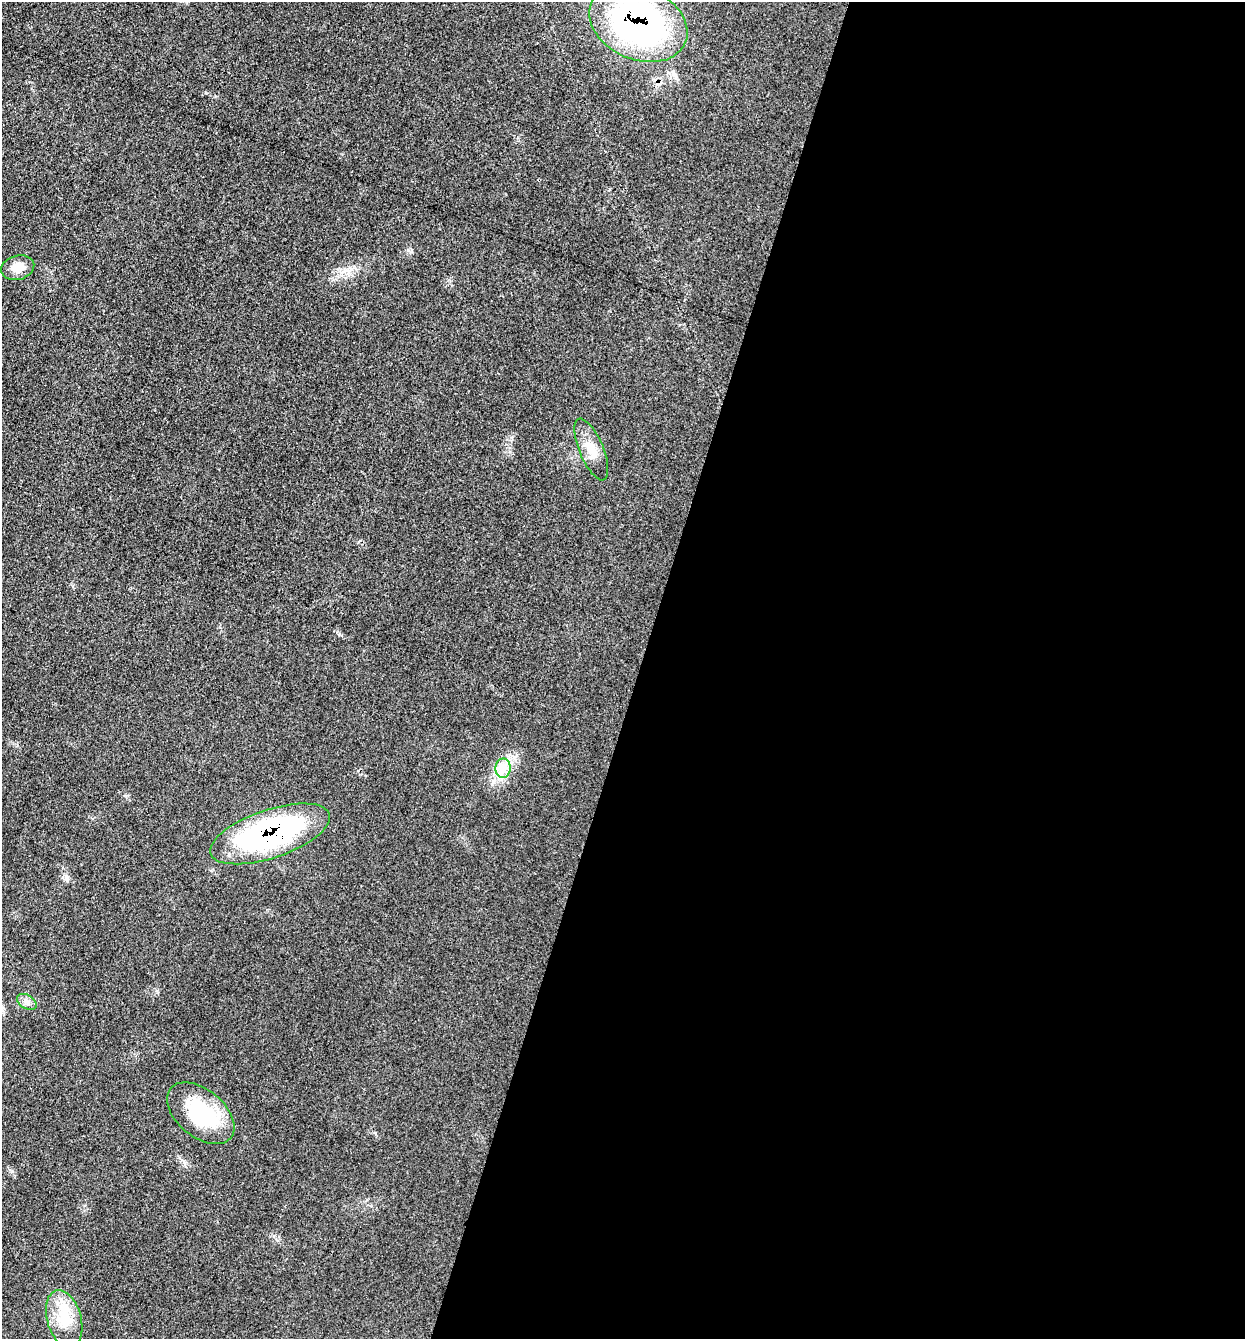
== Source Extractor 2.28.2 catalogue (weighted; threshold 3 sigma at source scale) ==
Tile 12 of 4 x 4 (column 4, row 3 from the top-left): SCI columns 3997-5239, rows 1343-2679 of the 5375 x 5358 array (HDU 1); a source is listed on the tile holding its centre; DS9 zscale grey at full resolution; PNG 1247 x 1341 px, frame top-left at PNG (2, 2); each listed source drawn as its Kron ellipse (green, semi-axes under 4 px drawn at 4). Shown black and unused: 49% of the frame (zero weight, under 3 of 4 exposures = <1% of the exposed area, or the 3 px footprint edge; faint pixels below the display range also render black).
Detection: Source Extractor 2.28.2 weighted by HDU 2 'WHT'; one run over the whole footprint, this tile lists its part. Background 0.0857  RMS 0.0065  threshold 0.029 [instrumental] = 3 sigma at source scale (4.5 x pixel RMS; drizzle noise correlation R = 1.50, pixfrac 1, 0.05/0.05 arcsec/px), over >= 5 px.
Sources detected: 8; all 8 listed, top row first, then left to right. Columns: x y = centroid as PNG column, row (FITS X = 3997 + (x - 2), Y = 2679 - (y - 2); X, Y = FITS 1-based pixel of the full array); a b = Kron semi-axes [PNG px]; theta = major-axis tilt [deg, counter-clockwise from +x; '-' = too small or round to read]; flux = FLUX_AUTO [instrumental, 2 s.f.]
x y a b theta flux
638 23 51 36 -24 210
18 268 17 12 16 8.2
591 449 33 12 -67 11
503 768 9 7 89 5
270 834 62 24 19 150
27 1002 11 6 -32 3
201 1113 39 23 -40 48
64 1319 29 17 -74 19
Overlapping masked pixels (flux is a lower limit): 2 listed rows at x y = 638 23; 270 834